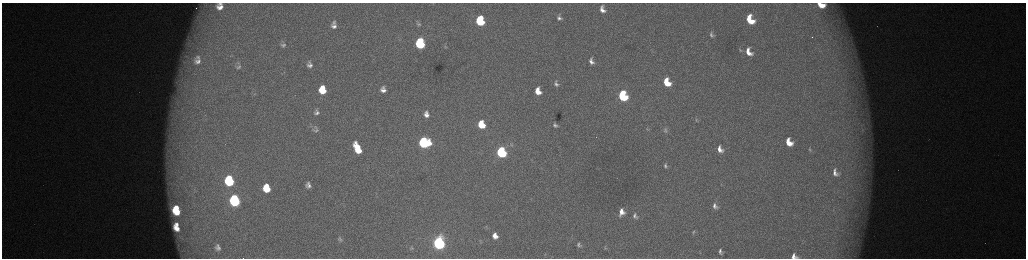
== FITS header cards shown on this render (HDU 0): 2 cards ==
NAXIS1  =                 2048 /fastest changing axis
NAXIS2  =                  512 /next to fastest changing axis

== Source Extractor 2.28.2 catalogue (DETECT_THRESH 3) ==
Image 2048 x 512 px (HDU 0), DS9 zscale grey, zoomed out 1/2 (1 PNG px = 2 x 2 image px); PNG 1028 x 260 px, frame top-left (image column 1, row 511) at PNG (2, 3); no overlay
Background 173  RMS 1.9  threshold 5.81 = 3 sigma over >= 5 px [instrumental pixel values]
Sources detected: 79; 5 cannot appear on this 1/2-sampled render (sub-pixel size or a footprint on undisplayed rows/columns) and are not listed; the other 74 listed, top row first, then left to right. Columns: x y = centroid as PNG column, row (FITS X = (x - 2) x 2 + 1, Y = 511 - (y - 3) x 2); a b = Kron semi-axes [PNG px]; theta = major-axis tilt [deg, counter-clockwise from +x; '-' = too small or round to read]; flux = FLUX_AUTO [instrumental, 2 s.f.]
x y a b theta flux
220 3 5 3 - 760
433 3 3 2 - 130
821 5 7 4 -18 6200
220 7 8 6 -7 3200
602 10 8 5 -63 2800
559 18 10 7 -62 2100
750 20 10 7 -63 13000
480 21 7 6 - 23000
334 23 8 7 - 1700
418 24 6 3 4 580
334 26 9 7 -8 2800
711 35 10 6 -61 1600
812 37 2 1 - 270
420 41 4 2 - 8200
188 43 8 4 50 1600
420 44 7 6 - 33000
283 45 8 6 -1 1300
445 47 5 3 - 340
740 50 7 5 -49 870
749 52 11 7 -63 5300
198 57 10 7 -50 3200
198 61 17 12 -32 8200
591 61 10 7 -69 2700
310 65 10 9 - 3300
238 67 9 6 13 1300
284 72 3 2 - 280
667 82 8 6 -62 10000
556 83 9 7 -68 2000
383 88 5 5 - 830
322 90 7 6 - 11000
383 90 5 4 - 1800
538 91 6 5 - 5500
254 94 4 2 - 350
623 96 7 6 - 43000
316 112 5 4 - 1300
426 114 7 5 -80 2500
696 119 7 3 -79 590
481 124 6 5 - 12000
555 125 5 4 - 1100
647 129 5 4 - 590
316 130 7 4 7 780
665 130 9 7 -73 1700
862 130 5 3 - 560
789 142 8 5 -59 6800
424 143 7 7 - 60000
511 145 7 4 -22 870
357 148 11 5 -64 11000
720 149 9 6 -62 3500
809 149 8 3 -73 660
501 152 7 5 -68 52000
666 166 9 6 -66 1500
835 173 10 6 -69 2400
229 181 8 6 -78 36000
308 185 5 4 - 1400
267 188 7 6 - 11000
235 200 8 6 -76 62000
715 206 9 7 -63 2100
177 208 4 3 - 3900
176 211 7 5 -38 10000
622 212 9 7 85 4000
635 216 10 8 -60 2400
177 224 4 3 - 1600
177 228 7 4 -47 4100
693 232 8 4 78 870
495 236 6 5 - 3100
340 239 5 4 - 780
439 243 7 6 - 130000
218 245 5 3 - 520
579 245 4 3 - 900
219 248 9 6 -13 1500
412 248 5 4 - 480
605 248 3 2 - 250
720 251 6 4 -84 1200
794 256 6 5 - 2300
At the frame edge (FLAGS 8, measured only in part): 3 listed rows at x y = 433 3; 821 5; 794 256
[5 sub-pixel or undisplayed-footprint detections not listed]